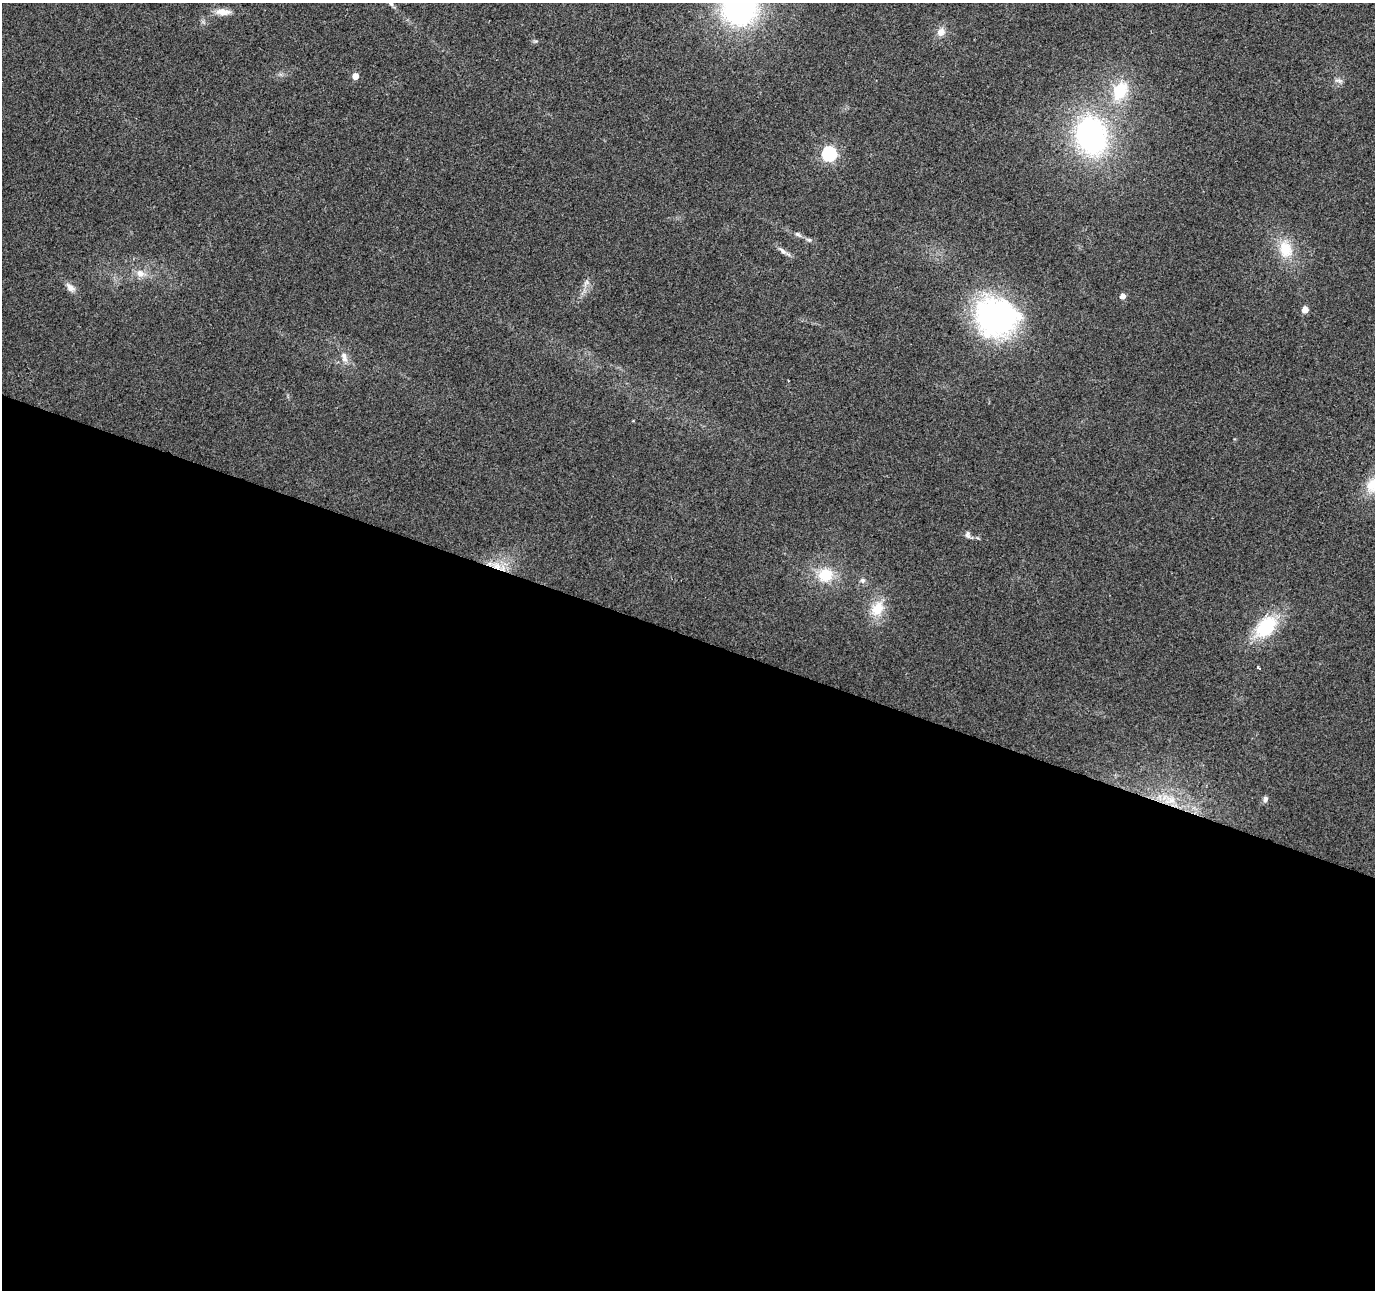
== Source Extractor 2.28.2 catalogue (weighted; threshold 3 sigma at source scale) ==
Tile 14 of 4 x 4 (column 2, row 4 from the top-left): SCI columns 1374-2746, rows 214-1501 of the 5500 x 5642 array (HDU 1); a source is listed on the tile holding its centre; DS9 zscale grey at full resolution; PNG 1377 x 1292 px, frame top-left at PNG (2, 3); no overlay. Shown black and unused: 51% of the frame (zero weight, under 2 of 3 exposures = <1% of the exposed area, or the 3 px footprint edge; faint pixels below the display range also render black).
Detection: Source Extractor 2.28.2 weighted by HDU 2 'WHT'; one run over the whole footprint, this tile lists its part. Background 0.0384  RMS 0.0065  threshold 0.0294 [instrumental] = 3 sigma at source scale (4.5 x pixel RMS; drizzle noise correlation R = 1.50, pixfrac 1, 0.0396/0.0396 arcsec/px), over >= 5 px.
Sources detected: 29; all 29 listed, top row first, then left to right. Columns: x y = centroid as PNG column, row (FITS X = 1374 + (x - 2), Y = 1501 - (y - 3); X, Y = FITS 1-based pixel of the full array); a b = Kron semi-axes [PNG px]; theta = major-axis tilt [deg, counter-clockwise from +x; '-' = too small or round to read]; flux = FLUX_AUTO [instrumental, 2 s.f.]
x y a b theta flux
740 8 34 32 12 130
223 12 21 8 -1 6.8
941 32 12 10 50 4.9
355 76 5 5 - 6.3
1338 81 12 5 -10 2.2
1120 91 26 17 62 25
1091 136 40 31 -75 130
829 154 6 6 - 130
797 234 8 5 -31 1.7
809 240 6 5 - 1.2
1285 249 24 17 -75 19
782 251 16 6 -43 3.1
140 273 11 10 - 5.3
586 283 12 5 62 2.7
70 287 15 8 -46 4.1
1122 296 5 4 - 5
1305 310 5 4 - 8.1
996 317 46 41 -12 140
344 357 15 8 -73 4.8
1373 485 22 16 50 16
968 534 9 6 -86 2.2
496 566 17 9 -32 9.6
825 575 18 17 - 19
863 581 7 7 - 1.9
877 609 20 15 59 15
1266 627 24 16 48 40
1258 668 3 3 - 2
1265 799 8 6 83 1.8
1170 800 19 13 9 13
Overlapping masked pixels (flux is a lower limit): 2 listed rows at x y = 496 566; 1170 800
Isophote crosses this tile's border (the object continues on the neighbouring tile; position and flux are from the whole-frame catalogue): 2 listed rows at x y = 740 8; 1373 485